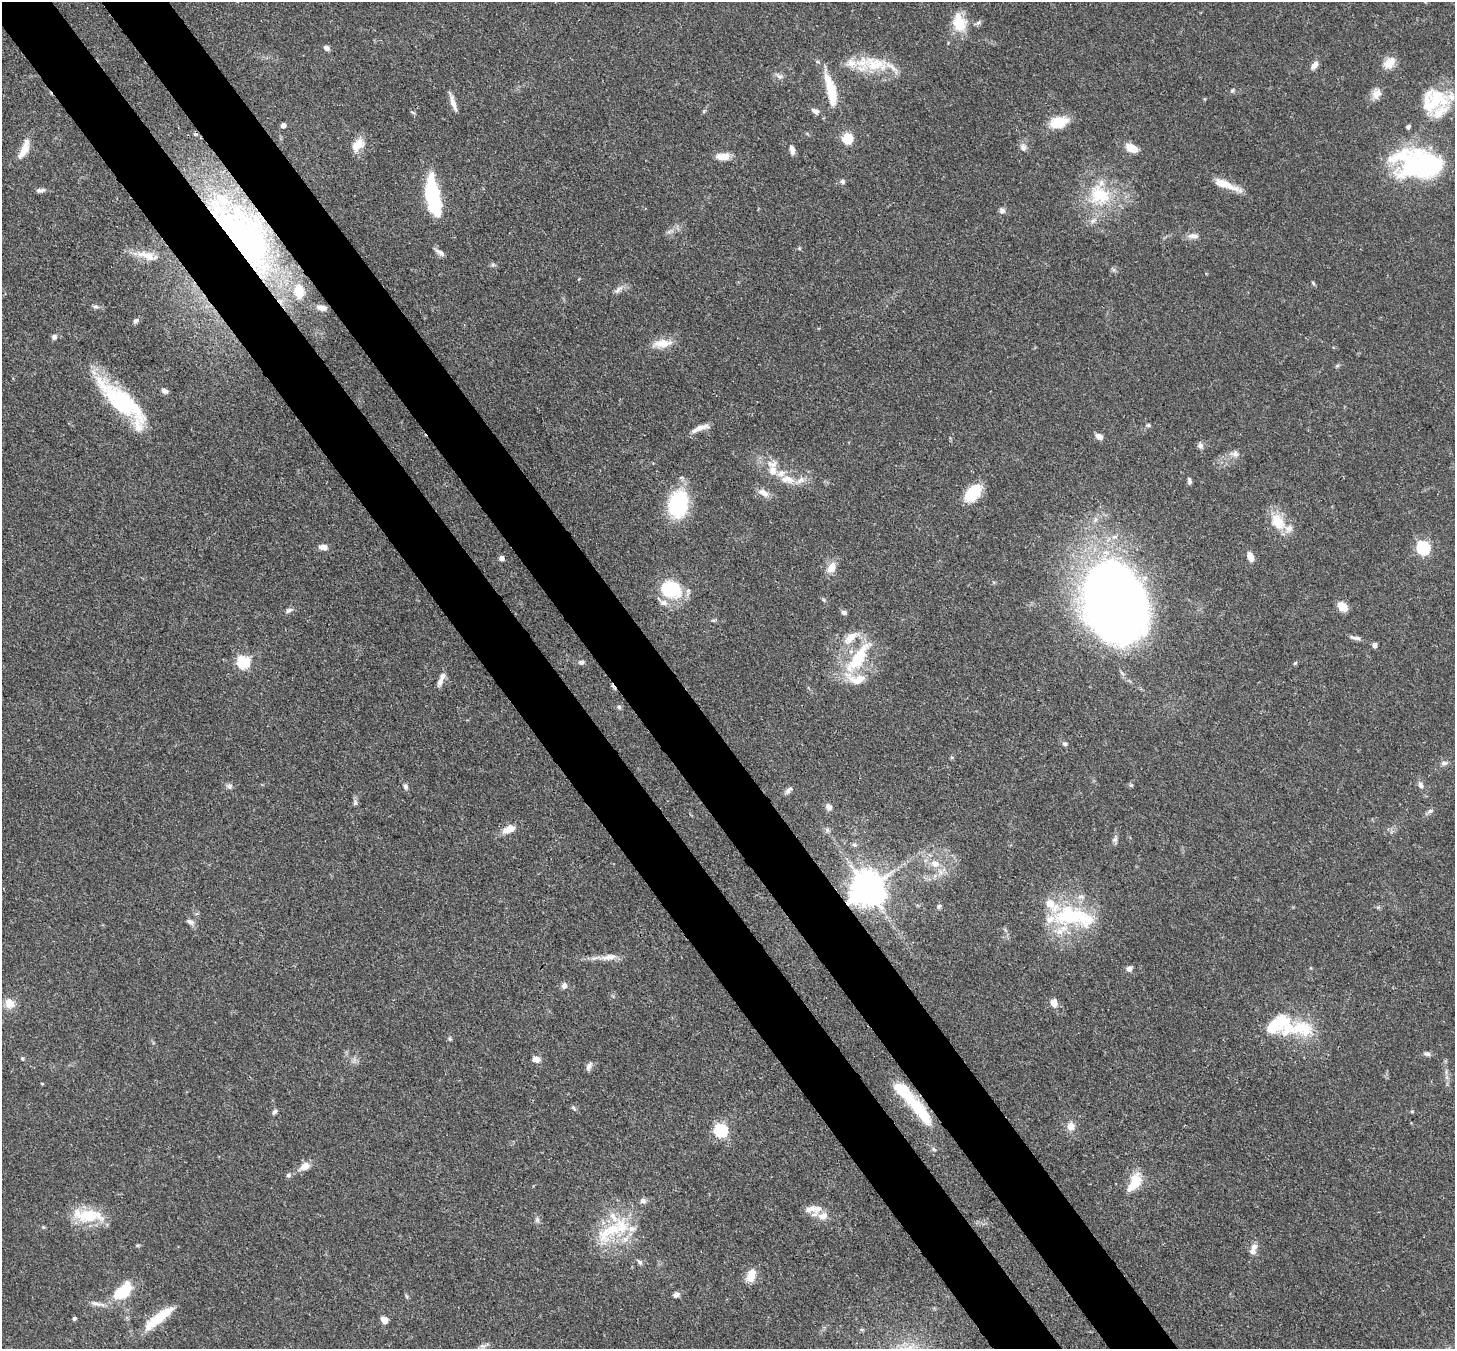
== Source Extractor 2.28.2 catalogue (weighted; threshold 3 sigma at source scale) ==
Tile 11 of 4 x 4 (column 3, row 3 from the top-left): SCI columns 2987-4439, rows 1557-2903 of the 5971 x 5944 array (HDU 1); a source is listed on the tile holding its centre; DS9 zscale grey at full resolution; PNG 1457 x 1351 px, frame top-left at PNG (2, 2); no overlay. Shown black and unused: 9% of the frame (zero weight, under 3 of 4 exposures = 7% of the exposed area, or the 3 px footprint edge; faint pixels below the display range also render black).
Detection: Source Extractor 2.28.2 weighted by HDU 2 'WHT'; one run over the whole footprint, this tile lists its part. Background 0.0932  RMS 0.0041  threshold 0.0184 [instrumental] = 3 sigma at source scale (4.5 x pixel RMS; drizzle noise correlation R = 1.50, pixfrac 1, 0.05/0.05 arcsec/px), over >= 5 px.
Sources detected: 164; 3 inside a brighter object's white glare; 1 cosmic-ray / hot-pixel residue — not listed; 25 inside a brighter listed object's ellipse — not listed separately; the other 135 listed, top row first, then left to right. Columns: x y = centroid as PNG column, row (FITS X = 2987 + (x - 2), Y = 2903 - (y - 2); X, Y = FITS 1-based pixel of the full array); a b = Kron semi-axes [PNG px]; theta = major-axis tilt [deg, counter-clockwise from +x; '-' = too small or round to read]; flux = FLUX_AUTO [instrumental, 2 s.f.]
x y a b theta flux
959 22 25 15 -74 10
978 23 8 5 53 0.98
326 48 7 5 -25 1.5
1389 63 16 12 43 5.2
875 64 40 20 -4 17
1314 65 11 6 54 2.5
779 77 11 6 -30 1.6
831 90 43 10 -77 15
1232 91 6 5 - 0.74
1376 93 15 11 68 3.5
1433 100 38 29 27 21
453 103 22 5 -72 2.7
815 111 11 6 -28 1.7
413 112 7 2 -22 0.45
1058 122 17 10 15 13
283 125 4 4 - 1.9
1408 127 5 4 - 1.1
847 139 9 8 - 10
358 145 19 12 48 6
1023 147 11 8 -65 2
1131 148 14 8 -24 5.4
24 149 25 8 67 5.8
792 150 11 6 -80 2
723 156 16 8 4 5.3
1420 166 52 33 -14 67
842 181 6 6 - 1.1
1226 185 36 8 -21 7.5
40 190 12 5 5 1.5
1100 195 32 26 -38 24
433 202 25 13 -87 28
1002 210 9 7 -35 1.3
669 232 7 4 19 1
1193 236 16 7 3 2.3
243 237 99 42 -53 130
799 248 5 4 - 0.47
440 252 14 6 -31 1.8
149 257 19 11 -18 5
493 265 7 4 -18 0.74
1313 283 6 4 -47 0.56
618 290 15 6 38 2
95 306 10 4 -5 0.99
321 308 14 7 -12 2.9
136 321 8 6 30 1.1
54 337 8 7 - 1.3
662 343 27 10 8 6.2
1337 366 6 4 20 0.6
165 391 9 5 -23 1.5
122 402 71 19 -44 41
1148 425 7 5 0 0.71
700 428 23 7 21 3.9
1099 436 9 6 -25 2.4
1200 445 8 7 - 1.4
1235 454 12 9 -6 2.2
773 470 14 11 86 4.8
788 479 22 10 -9 6
1189 481 9 4 -82 1.1
763 493 16 8 -26 3.1
973 493 23 13 46 13
678 504 20 15 79 43
1278 522 24 15 -52 10
323 547 9 6 -6 2.8
1423 547 6 6 - 52
1250 557 9 6 -66 4.5
502 558 5 4 - 2
832 567 13 9 60 4.6
672 589 19 16 -3 26
824 600 6 4 -70 0.55
1115 601 66 47 -76 520
1342 606 12 9 -45 4.5
289 610 9 6 30 1.4
844 612 7 6 - 1.1
713 620 6 4 -18 0.61
851 637 24 10 40 6.6
1356 638 17 5 -10 1.7
1374 645 5 5 - 1.7
858 658 50 15 55 22
243 662 6 6 - 52
581 662 8 6 -8 1.1
1295 663 6 4 45 0.54
440 682 14 7 69 2.5
619 707 6 6 - 0.79
1065 744 6 5 - 0.87
1444 763 9 6 0 1.2
1131 785 6 4 -43 0.61
1420 785 9 6 -66 1.6
229 786 8 7 - 1.3
405 787 9 6 -65 1.2
788 790 12 6 49 1.5
355 802 9 6 -90 1.2
829 807 8 7 - 1.7
1430 811 8 5 36 1.1
509 829 18 9 24 4.5
827 830 6 6 - 0.97
1115 839 11 6 78 1.4
855 845 6 4 -44 0.77
935 864 13 10 -15 4.5
867 889 10 10 - 1000
939 906 7 5 72 0.86
1073 916 60 25 -9 36
190 922 11 7 -30 1.6
609 957 22 8 9 4
1129 969 7 6 - 1.7
564 986 8 7 - 1.5
9 1003 12 10 -55 5.2
1054 1003 9 7 -75 3.4
1302 1028 70 24 -6 23
450 1039 6 4 -46 0.59
1427 1054 9 6 -7 1.3
22 1058 5 4 - 0.7
536 1059 9 6 -11 2.5
589 1066 13 6 60 1.5
1447 1077 7 4 -90 1.1
42 1084 3 3 - 0.43
573 1108 8 4 -51 0.76
919 1109 48 12 -51 23
1412 1111 5 3 - 0.41
274 1112 8 5 55 1
1071 1126 9 8 - 3.8
720 1130 6 6 - 61
305 1166 16 10 31 3.6
288 1175 7 6 - 0.92
1135 1182 25 12 59 10
810 1209 24 14 -24 4.9
90 1215 38 17 0 15
537 1220 8 5 -70 1.1
610 1230 50 18 37 23
1252 1251 12 9 84 2.5
639 1262 9 5 -47 1.1
751 1276 16 10 74 5.4
122 1292 17 10 41 19
676 1294 7 6 - 1.7
97 1304 23 5 -12 2.5
159 1318 43 10 38 14
74 1319 4 4 - 0.89
384 1320 8 6 -42 3.2
Overlapping masked pixels (flux is a lower limit): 4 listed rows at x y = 243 237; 1115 601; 867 889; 919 1109